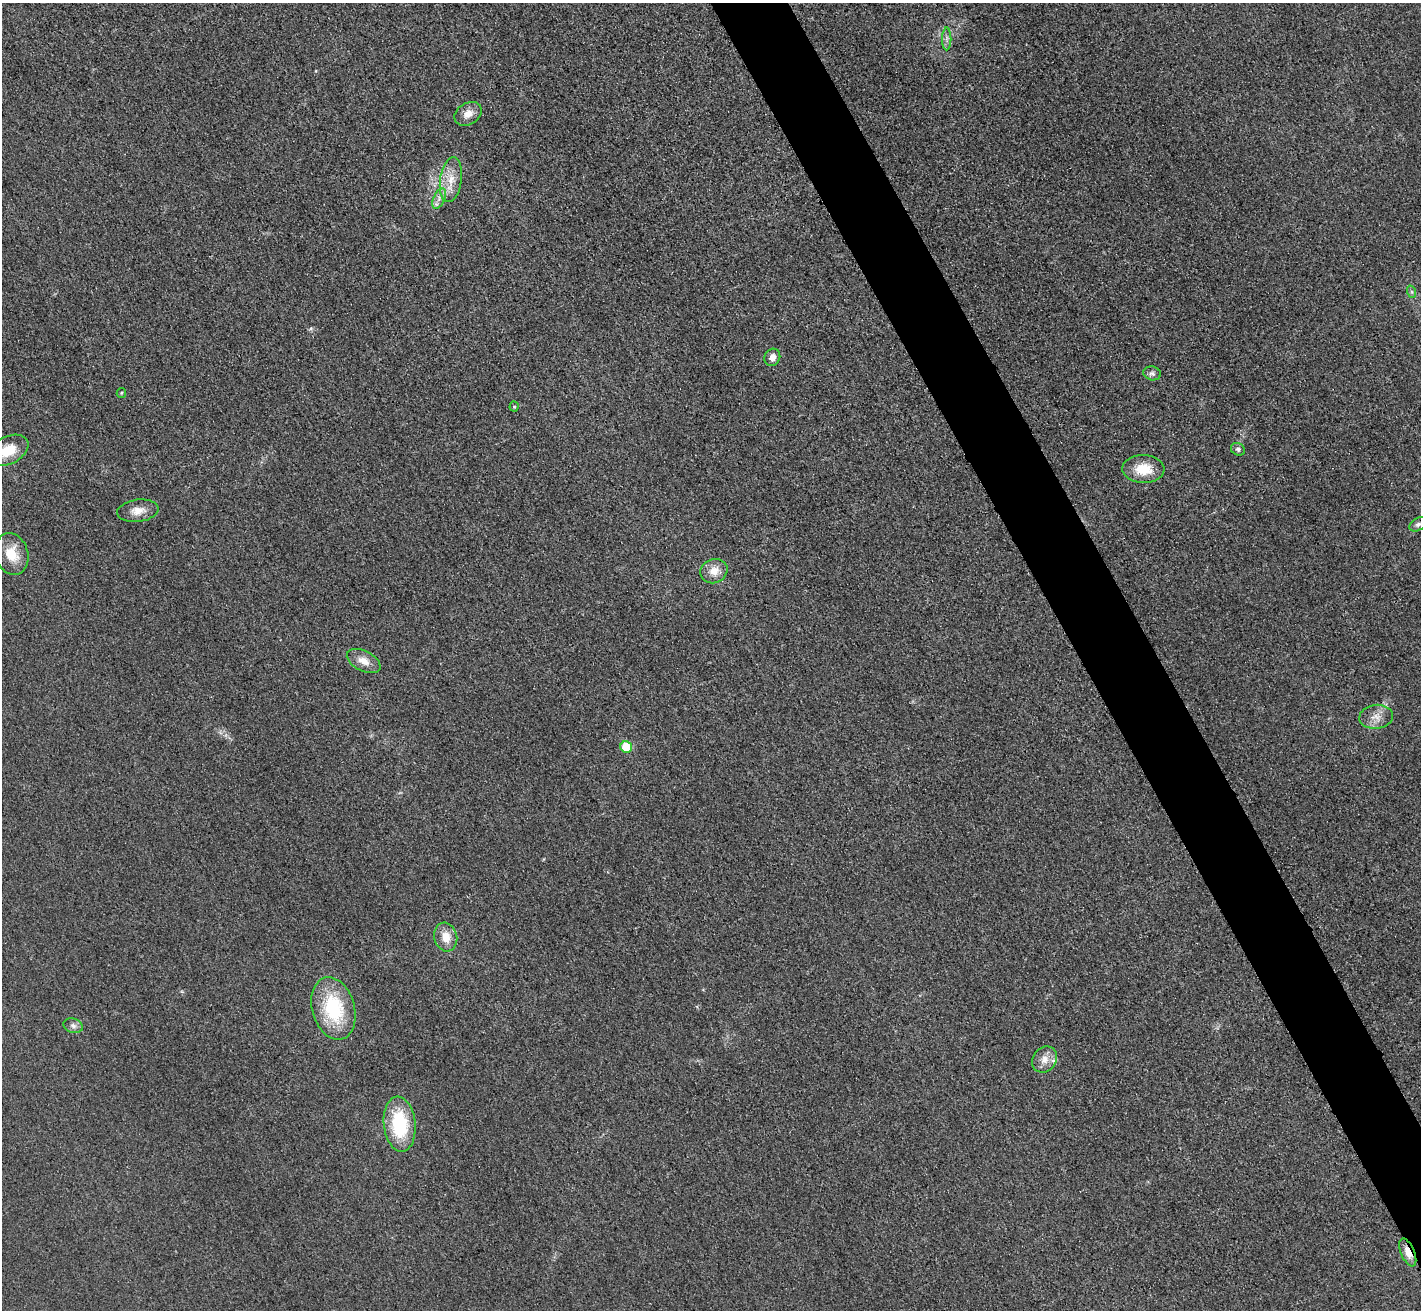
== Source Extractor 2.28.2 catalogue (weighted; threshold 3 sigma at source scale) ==
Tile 6 of 4 x 4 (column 2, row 2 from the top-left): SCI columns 1440-2858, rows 2787-4094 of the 5720 x 5713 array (HDU 1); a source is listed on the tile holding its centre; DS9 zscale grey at full resolution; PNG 1423 x 1312 px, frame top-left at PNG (2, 3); each listed source drawn as its Kron ellipse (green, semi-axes under 4 px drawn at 4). Shown black and unused: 5% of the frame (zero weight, under 3 of 4 exposures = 2% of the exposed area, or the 3 px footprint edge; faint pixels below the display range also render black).
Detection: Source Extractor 2.28.2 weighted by HDU 2 'WHT'; one run over the whole footprint, this tile lists its part. Background 0.0237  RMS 0.0059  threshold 0.0264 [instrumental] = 3 sigma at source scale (4.5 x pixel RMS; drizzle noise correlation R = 1.50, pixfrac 1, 0.05/0.05 arcsec/px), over >= 5 px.
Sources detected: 26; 1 inside a brighter listed object's ellipse — not listed separately; the other 25 listed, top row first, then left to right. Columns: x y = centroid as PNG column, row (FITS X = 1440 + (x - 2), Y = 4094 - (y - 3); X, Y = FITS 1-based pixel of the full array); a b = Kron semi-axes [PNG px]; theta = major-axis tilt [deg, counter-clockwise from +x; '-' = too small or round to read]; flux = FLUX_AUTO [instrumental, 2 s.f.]
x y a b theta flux
947 39 11 4 90 2.1
468 114 14 10 33 5.5
451 180 22 11 81 9.9
439 199 11 5 64 3
1412 292 6 4 -71 0.91
772 357 9 7 63 3.4
1152 373 9 7 -11 1.9
121 393 5 4 - 0.72
514 407 5 4 - 0.81
1238 449 7 6 - 1.6
8 450 22 13 27 14
1143 469 21 14 -2 14
138 511 21 11 8 6.8
1418 524 9 6 32 1.8
12 554 21 16 -72 12
714 571 14 12 23 7.1
364 661 18 10 -27 6.4
1376 717 17 12 6 6.2
626 747 6 6 - 17
446 937 14 11 -76 8.6
333 1008 32 21 -74 42
73 1026 10 7 -21 2.5
1045 1060 14 11 52 5.8
400 1124 27 16 -84 39
1408 1252 15 6 -67 6.4
Overlapping masked pixels (flux is a lower limit): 1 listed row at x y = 1408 1252
Isophote crosses this tile's border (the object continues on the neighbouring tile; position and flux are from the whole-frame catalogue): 1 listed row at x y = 8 450